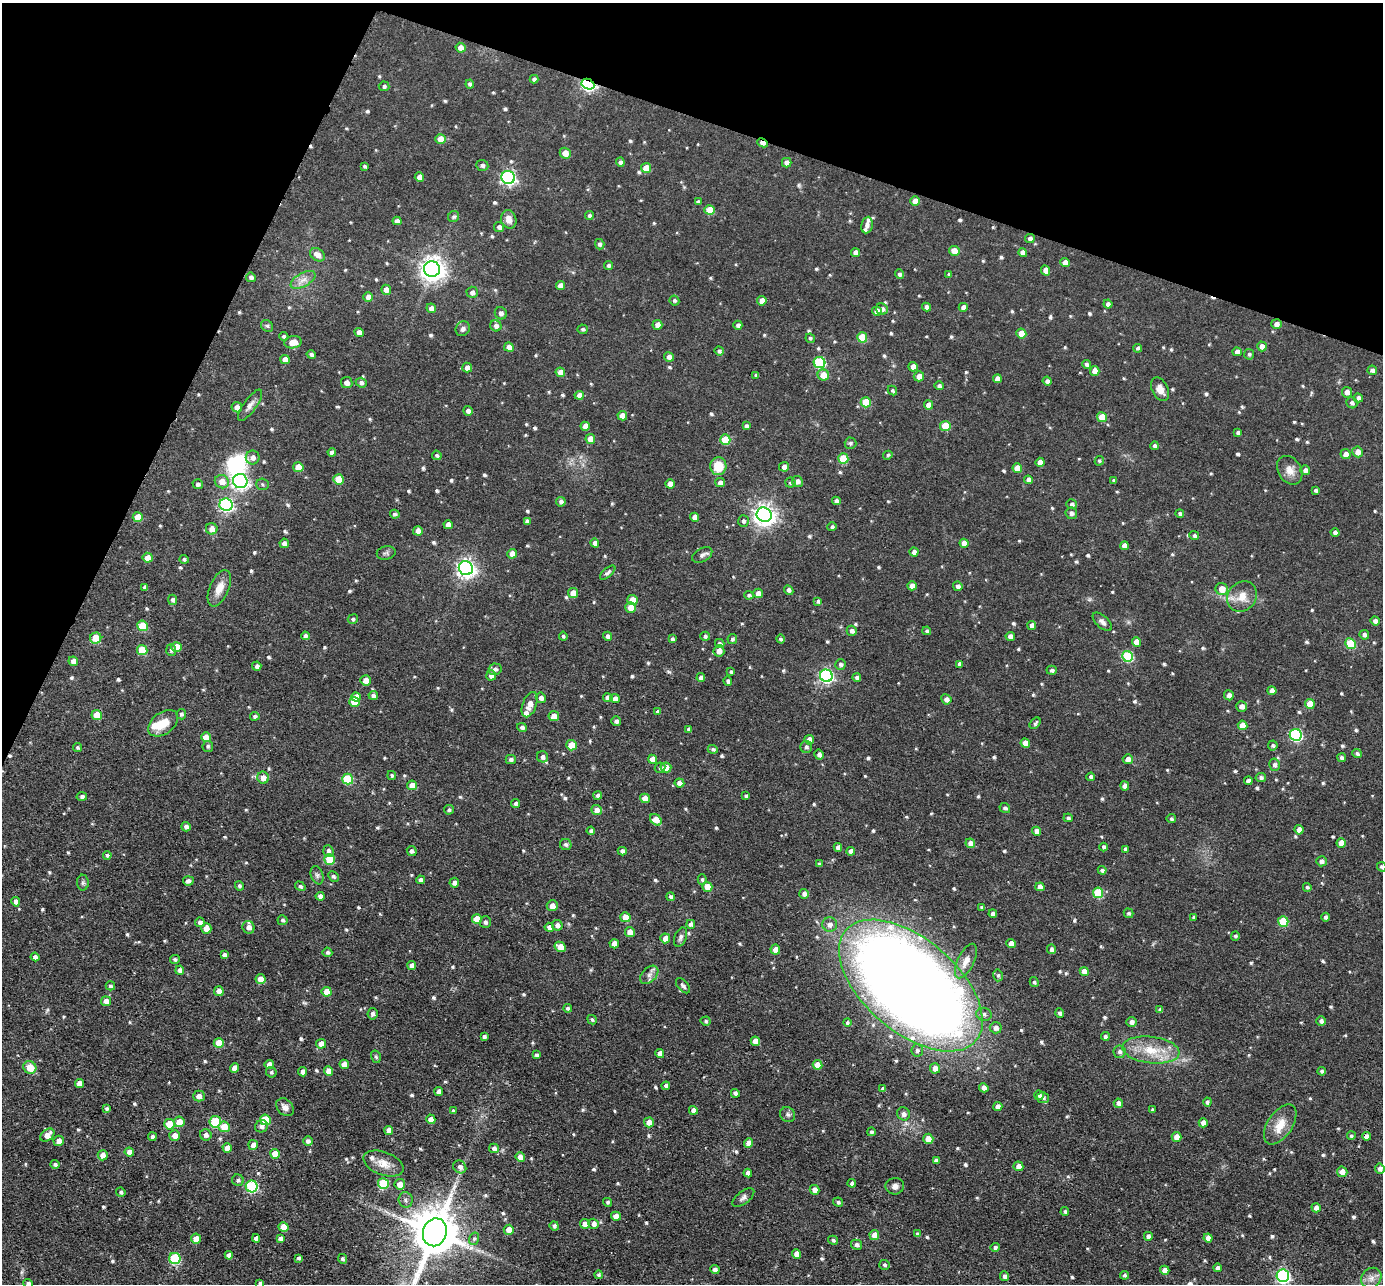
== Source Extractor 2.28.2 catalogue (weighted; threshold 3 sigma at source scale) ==
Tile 2 of 4 x 4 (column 2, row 1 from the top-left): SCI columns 1382-2762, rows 3984-5265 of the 5524 x 5537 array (HDU 1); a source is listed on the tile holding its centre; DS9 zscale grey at full resolution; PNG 1385 x 1286 px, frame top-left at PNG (2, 3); each listed source drawn as its Kron ellipse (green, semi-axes under 4 px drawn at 4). Shown black and unused: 18% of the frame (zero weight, under 3 of 4 exposures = <1% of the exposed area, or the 3 px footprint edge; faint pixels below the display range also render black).
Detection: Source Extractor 2.28.2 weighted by HDU 2 'WHT'; one run over the whole footprint, this tile lists its part. Background 0.0448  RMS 0.0067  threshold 0.0301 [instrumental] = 3 sigma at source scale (4.5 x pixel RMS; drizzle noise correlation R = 1.50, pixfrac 1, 0.05/0.05 arcsec/px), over >= 5 px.
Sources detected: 783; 2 inside a brighter object's white glare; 3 cosmic-ray / hot-pixel residue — neither listed nor drawn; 9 inside a brighter listed object's ellipse — not listed separately; of the other 769, all 500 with FLUX_AUTO >= 1.19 (the completeness limit of this list) listed and drawn (269 fainter detections not listed), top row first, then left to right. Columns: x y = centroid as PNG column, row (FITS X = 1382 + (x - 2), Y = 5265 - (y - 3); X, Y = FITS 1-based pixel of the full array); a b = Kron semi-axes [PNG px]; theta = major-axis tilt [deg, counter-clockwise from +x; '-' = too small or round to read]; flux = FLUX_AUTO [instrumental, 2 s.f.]
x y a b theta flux
461 48 5 4 - 4.6
534 79 4 4 - 1.8
470 84 4 4 - 1.7
588 84 7 5 -27 130
384 86 5 5 - 1.4
441 139 5 5 - 7.9
762 143 5 3 - 4.3
565 153 5 5 - 6.1
620 162 4 4 - 1.9
787 163 5 4 - 3.7
482 165 6 5 - 1.9
365 166 4 3 - 1.3
646 168 5 5 - 11
419 177 5 4 - 5.6
508 177 7 6 - 150
915 201 5 4 - 4.9
698 202 4 3 - 1.8
710 210 5 5 - 14
589 215 4 4 - 1.5
454 217 6 5 - 1.5
509 219 9 7 -69 5.2
397 221 4 4 - 3.1
867 225 8 5 81 2.7
499 227 5 5 - 2.1
1030 238 5 4 - 2.4
600 244 5 4 - 1.8
954 251 5 5 - 7
856 252 5 4 - 3.3
1023 253 4 4 - 3.5
317 255 8 6 -32 5.1
1065 263 5 4 - 5.1
608 265 4 4 - 1.5
432 269 8 7 - 620
1046 270 5 4 - 4.4
899 274 5 4 - 1.8
949 274 4 3 - 1.4
251 277 5 4 - 1.8
303 280 13 6 29 4.5
560 285 4 4 - 4.5
386 290 5 4 - 4.1
472 292 6 5 - 2.5
368 297 5 5 - 4
674 301 5 4 - 1.3
762 301 5 5 - 4.7
1108 304 4 4 - 2.2
926 307 4 4 - 2.9
963 307 4 4 - 3.4
431 308 5 4 - 3.2
882 309 6 5 - 2.9
877 311 5 4 - 4.9
501 313 6 6 - 2.6
1276 324 5 5 - 3.2
657 325 5 5 - 3.5
738 325 4 4 - 2.1
267 326 6 5 - 1.3
496 326 6 5 - 2.6
463 329 7 6 - 2.1
583 329 5 4 - 1.4
359 332 5 4 - 4.1
1021 333 5 5 - 10
284 336 4 4 - 1.7
862 337 5 5 - 17
810 338 5 4 - 1.2
293 342 9 6 7 7.3
1262 346 5 4 - 3.7
509 347 5 4 - 6.2
1138 348 4 4 - 1.4
719 351 5 4 - 1.6
1237 352 4 4 - 3.2
1249 354 5 5 - 1.4
311 355 4 4 - 1.8
669 357 5 4 - 3.5
285 359 5 4 - 5.1
819 362 6 5 - 49
1087 364 4 4 - 1.9
913 367 5 4 - 4.6
467 368 5 5 - 3.5
1372 370 5 4 - 2.3
1095 371 5 4 - 5.5
560 372 5 4 - 5.6
756 375 4 3 - 1.5
823 375 5 5 - 8.8
919 376 5 5 - 4.7
997 379 4 4 - 4
1047 381 5 4 - 2.1
347 383 6 5 - 3.8
361 383 5 4 - 2
939 386 5 4 - 1.7
1160 389 12 8 -63 5.1
892 390 5 4 - 1.4
1347 392 5 5 - 3.8
579 395 4 4 - 5.6
1358 398 5 4 - 2.5
866 402 5 5 - 19
1352 403 6 5 - 1.8
250 405 19 6 54 3.6
929 405 4 4 - 4.5
237 407 5 5 - 3.7
468 411 5 4 - 2.6
622 416 5 4 - 6.4
1102 417 5 5 - 14
585 426 4 4 - 4.4
746 426 4 4 - 2.2
945 426 5 5 - 20
1238 433 4 4 - 1.9
590 439 5 5 - 6.7
725 440 5 5 - 18
850 443 6 6 - 1.5
1155 446 4 4 - 1.9
332 452 4 4 - 2.5
1358 452 5 5 - 4.8
1346 454 5 5 - 4.3
437 455 5 4 - 1.3
888 455 5 4 - 1.3
253 458 7 7 - 3.9
843 459 5 5 - 21
1099 461 5 4 - 1.2
1040 462 4 4 - 4.5
718 466 9 8 - 14
298 467 5 5 - 8.8
784 467 5 4 - 3.2
1017 468 5 4 - 8.6
1290 470 15 11 -57 6.4
1305 470 5 4 - 2.8
338 479 5 5 - 15
1028 480 4 4 - 2.8
1114 480 3 3 - 1.3
240 481 7 7 - 200
797 481 5 5 - 2.9
222 482 7 6 - 6.8
720 483 5 4 - 3
790 483 5 5 - 1.3
198 484 5 5 - 1.8
262 484 6 5 - 1.3
670 484 4 4 - 5.4
1316 490 4 3 - 1.4
836 501 4 4 - 2.8
561 502 5 4 - 2
1072 504 5 5 - 1.9
226 505 6 6 - 120
1071 513 6 5 - 2.3
1180 513 4 4 - 1.5
395 514 5 4 - 1.7
764 515 7 7 - 430
138 517 5 5 - 11
695 517 4 4 - 4.5
527 521 4 4 - 2.3
743 521 6 5 - 1.9
448 525 4 4 - 4.6
832 527 4 4 - 1.5
212 529 6 5 - 4.9
418 531 5 4 - 4.1
1335 532 4 4 - 2.2
1194 536 5 4 - 1.8
284 543 5 4 - 3.2
595 543 4 4 - 2.9
964 543 4 4 - 4.4
1124 546 4 4 - 4.4
914 552 4 4 - 3.2
386 553 9 6 12 1.8
512 554 5 4 - 5.4
702 555 11 6 29 2.2
148 558 5 5 - 6.6
184 559 4 4 - 1.2
466 568 7 7 - 300
608 573 9 4 41 1.6
912 586 5 4 - 4.7
958 586 5 4 - 2.2
145 587 4 4 - 1.7
219 588 19 9 67 8
1222 589 6 6 - 7.9
789 590 5 4 - 2
573 593 5 5 - 7.1
758 593 5 4 - 4.6
749 595 4 4 - 1.4
1242 596 16 14 49 9.3
173 600 5 4 - 1.6
632 600 5 5 - 13
818 601 4 4 - 1.4
630 607 5 5 - 6.2
353 619 5 5 - 1.4
1375 621 4 4 - 2.6
1102 622 12 6 -43 2.4
1032 625 4 4 - 2.5
143 626 5 5 - 20
852 631 5 5 - 2.6
927 631 4 4 - 1.4
1364 635 5 4 - 2.1
305 636 4 4 - 1.6
563 636 4 4 - 1.3
607 636 4 4 - 2.7
705 636 4 4 - 1.4
1010 636 4 4 - 3.2
96 638 6 5 - 14
672 639 4 4 - 1.3
732 639 5 5 - 1.4
781 639 4 4 - 1.3
1136 642 5 4 - 6.7
720 643 5 4 - 1.6
1350 644 5 5 - 28
177 647 5 5 - 9.4
142 650 5 5 - 17
171 650 6 5 - 1.7
719 651 6 5 - 4.5
1127 656 5 5 - 41
73 661 5 4 - 3.5
840 664 5 5 - 1.9
959 664 4 3 - 1.9
257 666 4 4 - 2
495 669 6 5 - 2
1052 670 5 4 - 1.7
731 672 4 3 - 1.2
491 675 5 5 - 3.6
826 676 6 6 - 130
857 677 4 3 - 1.8
701 678 4 4 - 2.4
366 680 5 5 - 5
728 681 4 4 - 1.6
1272 691 4 4 - 3.9
373 695 5 4 - 2
1229 695 5 5 - 3.4
356 697 5 4 - 6.3
541 698 5 5 - 2.8
608 698 5 4 - 4.5
615 698 5 4 - 2.7
946 699 5 4 - 3.2
354 702 5 5 - 11
1310 704 5 4 - 9.1
530 705 13 7 70 6
1241 706 5 5 - 3.9
658 711 4 4 - 1.4
181 714 5 5 - 1.4
97 715 5 5 - 8.9
255 716 4 4 - 1.7
554 716 5 5 - 5.9
616 721 5 4 - 2
163 723 17 10 37 11
1035 723 6 4 48 1.5
1243 725 5 4 - 7.5
522 727 5 4 - 2
689 729 4 4 - 2
1296 735 6 6 - 83
206 737 5 5 - 7.3
809 740 5 5 - 4.8
1025 743 5 4 - 6.4
572 745 5 5 - 11
1273 745 5 5 - 1.3
208 746 5 5 - 1.2
77 747 5 4 - 1.2
806 747 6 6 - 1.8
713 749 5 4 - 1.7
1357 754 5 4 - 1.7
819 755 5 4 - 2.1
543 757 6 5 - 2.5
1342 758 4 4 - 2.1
652 759 4 4 - 5
1128 759 5 5 - 3.3
511 760 5 4 - 1.7
1274 765 6 5 - 2.3
666 767 5 5 - 7
660 768 5 5 - 1.4
392 775 4 4 - 1.2
1091 777 4 4 - 1.7
263 778 6 5 - 5
1261 778 5 4 - 1.9
348 779 5 5 - 30
1248 781 4 4 - 3.2
679 783 5 4 - 3.9
412 785 5 5 - 6.2
1125 786 4 4 - 4.1
598 795 4 4 - 2.2
82 796 5 4 - 1.7
746 796 4 3 - 1.4
645 798 5 4 - 6.5
516 803 4 4 - 1.6
1005 808 5 5 - 1.9
449 810 5 4 - 1.3
596 810 5 5 - 4
1068 818 4 3 - 1.3
1171 819 4 4 - 1.2
656 820 6 5 - 7.8
186 827 5 4 - 2.7
1299 830 4 4 - 5
591 831 4 4 - 1.7
1037 831 4 4 - 3.4
970 843 5 4 - 4.2
1341 843 5 4 - 6.8
566 844 6 5 - 1.4
838 847 4 4 - 2.8
1104 847 4 4 - 1.6
1125 849 4 4 - 1.7
328 851 6 5 - 2.4
412 851 5 4 - 2
622 851 4 4 - 2.7
851 851 4 4 - 2.8
107 855 4 4 - 1.4
329 859 5 5 - 19
1321 861 5 5 - 2.7
819 864 4 3 - 1.5
1382 867 5 4 - 1.3
1102 870 4 4 - 2.1
317 875 9 6 -71 2
333 876 6 4 -46 1.4
421 880 4 4 - 2.9
702 880 5 4 - 1.3
188 881 5 4 - 1.9
83 883 8 6 89 1.5
454 883 5 4 - 2.7
239 886 5 4 - 1.5
300 886 5 4 - 1.7
707 887 5 4 - 8.5
1040 887 4 4 - 4.3
1307 887 4 4 - 1.3
1098 893 5 5 - 27
804 894 5 4 - 2.3
320 896 4 4 - 3
671 897 4 4 - 1.7
16 902 5 4 - 2.9
552 906 5 5 - 4.4
982 907 4 3 - 1.5
1129 913 5 4 - 1.4
993 914 4 4 - 2.6
625 917 5 5 - 12
1194 917 4 4 - 1.3
1326 917 4 4 - 1.8
477 919 5 5 - 8.6
282 920 5 5 - 1.4
1283 921 5 5 - 23
200 922 5 4 - 2.4
485 922 5 5 - 1.9
691 924 4 4 - 2.1
830 924 7 7 - 3.5
557 925 5 5 - 3
249 927 6 6 - 4.1
549 927 5 4 - 3.6
206 928 5 5 - 5.6
630 932 5 5 - 5.1
1235 936 4 4 - 1.3
680 937 10 6 69 2.1
665 938 5 5 - 4.8
614 944 5 4 - 4.9
1011 944 5 4 - 4.6
560 947 6 4 -30 7.3
1052 949 5 4 - 2.4
775 950 5 4 - 4.7
327 952 5 5 - 1.5
224 955 4 4 - 2
35 957 4 4 - 2.5
175 959 5 4 - 1.6
966 961 19 8 64 6.7
412 966 4 4 - 3.7
180 970 4 4 - 2.3
1084 971 4 4 - 5
649 975 11 7 45 3.1
998 975 6 4 -77 1.3
261 979 5 5 - 7.4
1034 982 5 4 - 1.4
911 985 86 46 -40 1400
110 986 5 4 - 1.4
683 986 9 5 -50 2
219 991 5 5 - 3.9
327 992 5 4 - 8.4
106 1001 5 4 - 5
568 1008 4 3 - 1.8
1160 1010 4 4 - 2.1
1060 1013 4 4 - 1.9
372 1014 6 5 - 2.1
984 1014 8 6 -16 2.3
592 1020 5 4 - 1.3
706 1021 5 4 - 1.2
1321 1021 5 4 - 2.1
1131 1022 5 5 - 2.9
847 1023 4 4 - 1.4
996 1028 6 5 - 3
484 1036 3 3 - 1.6
1105 1036 4 4 - 1.9
755 1041 5 4 - 6.2
219 1043 5 5 - 15
321 1044 5 4 - 4.8
917 1050 6 6 - 1.8
1151 1050 29 13 -7 19
1120 1052 6 6 - 2.1
660 1053 4 4 - 3.9
536 1055 4 3 - 1.7
376 1057 6 5 - 1.2
269 1064 4 4 - 4.6
344 1064 5 4 - 4.8
818 1065 5 4 - 8.9
30 1067 7 6 - 10
234 1068 5 4 - 4.7
935 1068 5 5 - 4.5
328 1071 5 4 - 4.8
1322 1071 4 4 - 1.6
271 1072 5 5 - 1.2
303 1072 4 4 - 3.3
79 1083 4 4 - 4.6
666 1086 4 4 - 2.1
984 1088 5 4 - 3
883 1089 4 4 - 2
439 1091 4 4 - 2.9
735 1093 4 4 - 2.8
1039 1095 5 4 - 1.8
199 1096 6 5 - 3
1043 1098 6 5 - 1.7
1207 1102 4 3 - 1.4
1118 1103 5 4 - 3.2
998 1106 4 4 - 3.6
285 1107 10 7 -47 3.6
107 1109 4 4 - 1.6
693 1110 4 4 - 4.1
1153 1110 4 4 - 1.3
453 1111 4 3 - 1.5
903 1114 7 6 - 2.8
788 1115 8 7 - 1.8
431 1119 5 4 - 5.6
265 1120 5 5 - 23
179 1122 5 5 - 8.5
215 1122 5 5 - 34
649 1122 5 5 - 5.2
1203 1123 4 4 - 4.2
169 1124 5 5 - 16
1280 1124 22 12 56 11
261 1126 6 6 - 2.7
224 1127 6 5 - 11
388 1130 4 4 - 4
871 1132 4 4 - 1.7
47 1135 8 5 39 5.1
206 1135 6 5 - 2.6
175 1136 5 5 - 5.1
1351 1136 4 4 - 1.2
1366 1136 4 4 - 3.3
152 1137 4 4 - 1.7
1177 1137 5 5 - 5.2
928 1139 5 5 - 6.2
59 1141 5 5 - 4.2
308 1141 5 5 - 2
748 1143 5 4 - 5.7
253 1145 5 5 - 3
227 1148 5 4 - 5.3
494 1148 5 4 - 2.7
129 1152 5 4 - 3.7
275 1154 5 5 - 9.7
103 1155 5 5 - 4.9
520 1157 5 4 - 5.3
936 1160 4 4 - 2.2
55 1164 4 3 - 1.8
383 1164 21 11 -20 8.7
1018 1166 5 4 - 4.1
460 1167 7 6 - 3.2
1380 1169 5 5 - 2.4
1342 1172 5 5 - 4.3
748 1173 4 4 - 3.3
238 1180 6 5 - 1.7
852 1183 4 4 - 2
383 1184 5 5 - 31
400 1184 5 5 - 6.6
252 1186 6 6 - 71
895 1186 9 8 - 3.1
814 1190 5 4 - 4.2
121 1192 5 4 - 1.3
743 1198 13 6 37 2.5
406 1200 8 7 - 2.2
608 1202 4 4 - 1.3
838 1202 5 4 - 1.5
1316 1208 5 4 - 3.5
1065 1211 4 4 - 1.2
616 1216 5 4 - 5.4
585 1224 5 5 - 5.2
594 1224 5 5 - 3.4
554 1226 5 4 - 1.6
283 1227 5 5 - 9.6
509 1230 5 5 - 5.8
435 1232 14 11 71 3200
918 1234 4 3 - 1.5
874 1235 5 5 - 5.9
1148 1236 4 4 - 2.1
256 1238 4 4 - 2.9
280 1238 4 4 - 2.6
1208 1238 4 4 - 3.5
196 1239 5 5 - 6.1
474 1239 6 5 - 1.4
833 1240 5 4 - 1.3
857 1245 6 5 - 2.4
995 1247 5 4 - 1.6
797 1254 5 4 - 4.1
229 1255 4 4 - 3.3
299 1258 4 3 - 2
175 1259 6 5 - 45
342 1259 5 4 - 1.6
885 1265 5 5 - 1.4
1217 1268 4 4 - 2.1
715 1270 5 4 - 2.6
1165 1270 5 4 - 5.1
599 1275 4 4 - 1.3
1125 1275 4 4 - 1.4
1004 1276 5 4 - 2.1
1283 1276 6 6 - 140
1371 1278 11 9 47 4.4
260 1283 4 3 - 2
28 1284 5 4 - 2.1
Overlapping masked pixels (flux is a lower limit): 4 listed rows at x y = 588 84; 762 143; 911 985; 1366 1136
Isophote crosses this tile's border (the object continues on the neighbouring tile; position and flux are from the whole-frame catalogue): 4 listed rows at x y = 1382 867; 435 1232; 260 1283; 28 1284